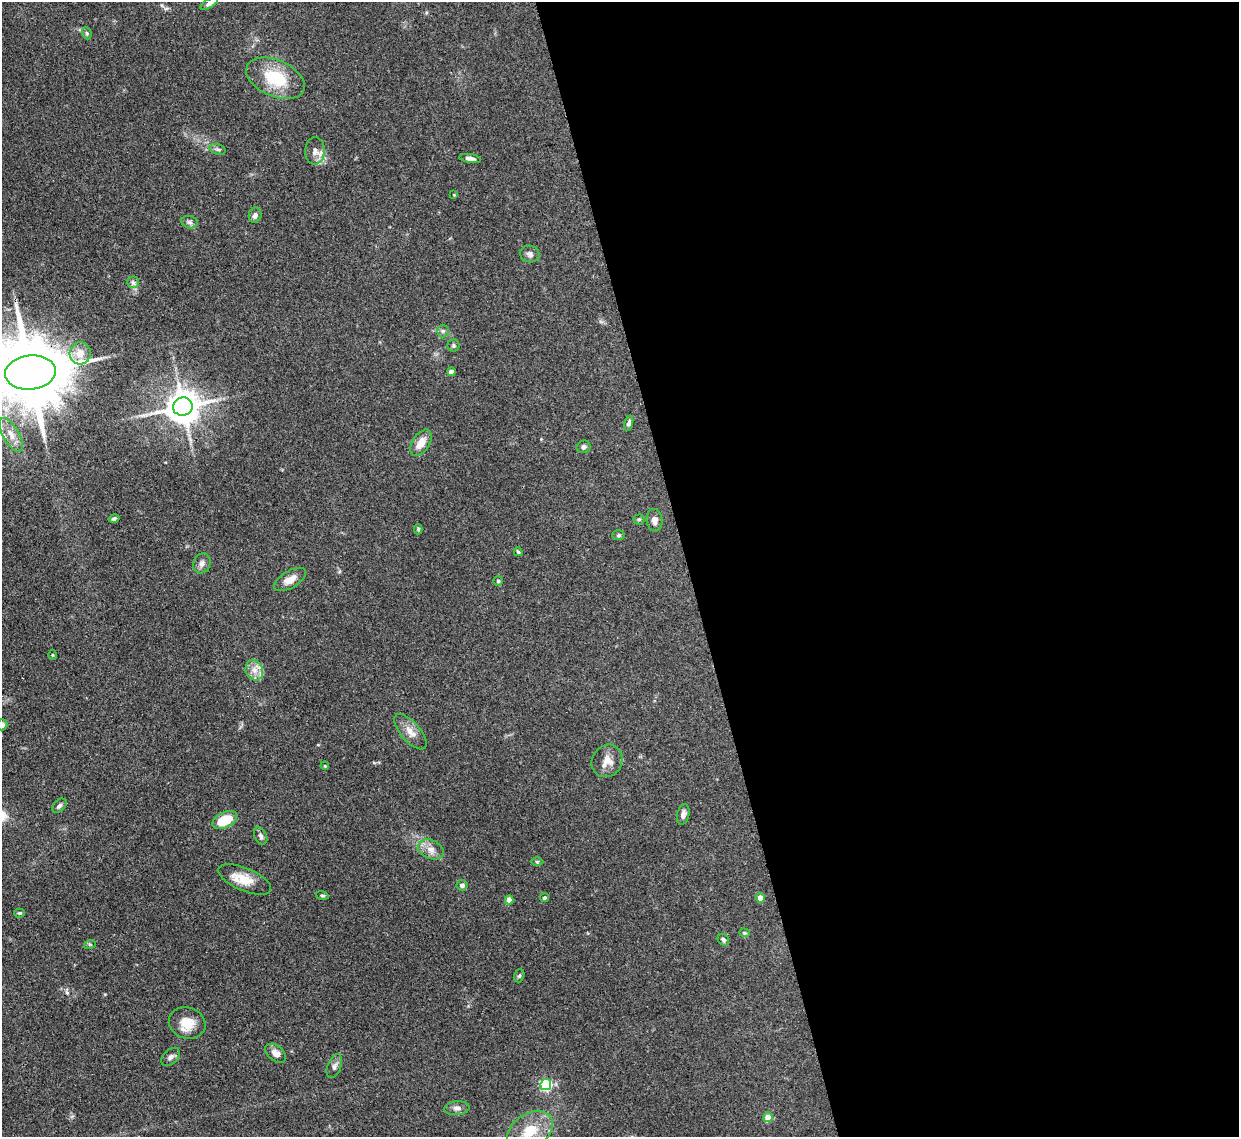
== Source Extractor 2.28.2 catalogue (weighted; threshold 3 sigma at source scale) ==
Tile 8 of 4 x 4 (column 4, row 2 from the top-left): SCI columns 3795-5031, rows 2484-3618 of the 5110 x 5091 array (HDU 1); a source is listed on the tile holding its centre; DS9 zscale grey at full resolution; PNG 1241 x 1139 px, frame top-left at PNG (2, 2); each listed source drawn as its Kron ellipse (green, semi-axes under 4 px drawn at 4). Shown black and unused: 45% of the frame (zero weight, under 3 of 4 exposures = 9% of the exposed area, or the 3 px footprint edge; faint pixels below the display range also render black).
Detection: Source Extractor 2.28.2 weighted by HDU 2 'WHT'; one run over the whole footprint, this tile lists its part. Background 0.146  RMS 0.0052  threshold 0.0234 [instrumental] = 3 sigma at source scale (4.5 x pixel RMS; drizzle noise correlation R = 1.50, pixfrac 1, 0.05/0.05 arcsec/px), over >= 5 px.
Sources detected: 62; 1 inside a brighter listed object's ellipse — not listed separately; the other 61 listed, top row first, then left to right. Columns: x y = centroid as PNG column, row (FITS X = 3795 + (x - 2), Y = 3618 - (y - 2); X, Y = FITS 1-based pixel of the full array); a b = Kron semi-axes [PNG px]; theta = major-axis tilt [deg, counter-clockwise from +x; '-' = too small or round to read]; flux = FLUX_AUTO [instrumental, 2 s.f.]
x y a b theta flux
209 3 10 4 29 1.6
87 33 6 4 -69 0.78
275 78 31 18 -23 23
218 149 8 5 -19 1.1
315 151 13 10 87 3.8
470 158 11 4 -7 1.9
454 195 3 3 - 0.37
255 215 7 6 - 2
189 222 8 6 -17 1.4
530 254 10 8 -12 1.9
133 282 5 5 - 1.2
443 331 6 6 - 1.2
454 345 6 6 - 0.99
80 353 11 10 - 6.1
451 372 4 4 - 3.2
30 373 25 17 6 6100
183 407 10 9 - 1000
629 423 8 4 76 1.3
11 435 19 8 -61 5.5
421 443 15 8 58 6
583 447 7 6 - 1.5
114 519 5 4 - 0.89
639 519 5 5 - 0.73
654 520 11 8 -83 3.2
418 529 5 4 - 0.69
619 535 6 5 - 0.87
518 552 4 3 - 0.75
202 563 10 8 70 2.4
290 580 18 8 31 5.3
498 581 5 5 - 0.78
52 655 5 3 - 0.41
254 670 10 8 -65 3.8
2 725 5 5 - 1.7
410 732 22 9 -49 5
607 761 17 15 55 5.6
325 766 4 3 - 0.47
59 806 8 5 44 1.5
683 815 10 6 77 2.2
225 820 13 7 26 14
261 836 9 6 -65 1.5
431 849 13 9 -22 4.2
537 862 6 4 0 0.68
245 879 28 11 -23 9.3
462 885 5 5 - 1.3
322 895 6 4 -15 0.71
544 898 5 4 - 0.84
760 898 5 4 - 4.5
509 900 4 4 - 4.9
19 913 5 4 - 0.66
744 933 5 4 - 0.62
723 940 6 5 - 1.3
90 944 6 4 17 0.6
519 976 7 5 72 0.92
187 1023 19 15 -21 8.6
276 1053 12 7 -39 3.6
171 1057 11 7 44 1.9
334 1066 12 6 67 2.1
546 1085 5 5 - 59
457 1108 12 7 5 2.2
768 1117 5 5 - 7.2
530 1131 25 17 33 14
Overlapping masked pixels (flux is a lower limit): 1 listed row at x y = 30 373
Isophote crosses this tile's border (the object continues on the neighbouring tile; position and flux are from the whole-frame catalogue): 3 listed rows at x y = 209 3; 30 373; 2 725